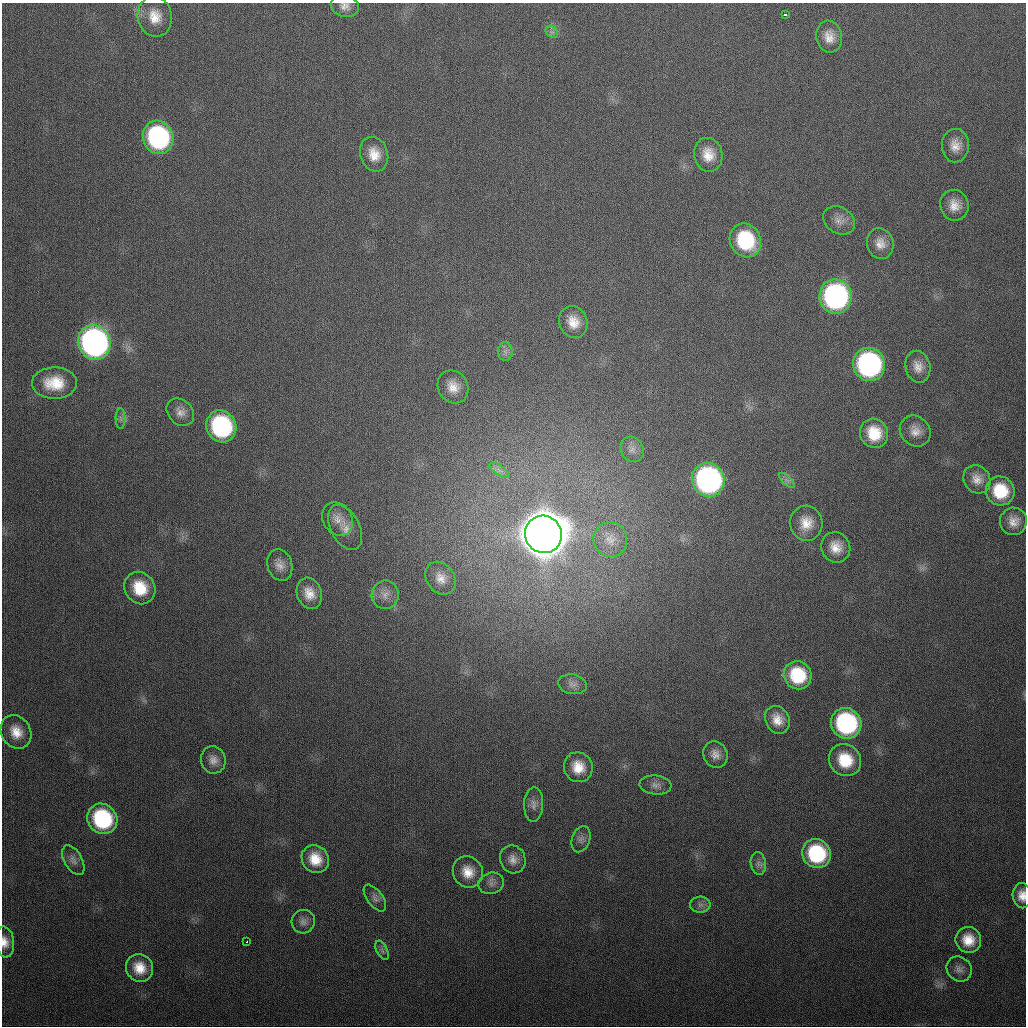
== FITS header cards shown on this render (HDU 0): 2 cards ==
NAXIS1  =                 1024
NAXIS2  =                 1024

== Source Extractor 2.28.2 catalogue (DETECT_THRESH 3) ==
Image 1024 x 1024 px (HDU 0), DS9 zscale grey, 1 PNG px = 1 image px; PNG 1028 x 1028 px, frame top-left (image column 1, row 1024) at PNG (2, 3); each listed source drawn as its Kron ellipse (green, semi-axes under 4 px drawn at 4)
Background 332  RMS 13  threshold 38.3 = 3 sigma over >= 5 px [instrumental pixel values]
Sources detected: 74; all 74 listed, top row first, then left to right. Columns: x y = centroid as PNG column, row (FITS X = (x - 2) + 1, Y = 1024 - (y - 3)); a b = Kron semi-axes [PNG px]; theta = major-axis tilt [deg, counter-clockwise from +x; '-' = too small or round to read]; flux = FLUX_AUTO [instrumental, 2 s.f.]
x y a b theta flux
345 6 14 11 -14 6.6e+03
785 15 4 3 - 1.9e+03
155 17 20 17 -79 1.8e+04
552 32 7 5 -43 2.5e+03
829 37 16 12 -79 1.2e+04
158 137 17 15 -65 1.5e+05
955 146 17 13 88 1.1e+04
374 154 17 14 -72 1.5e+04
708 155 17 14 -79 1.5e+04
954 205 15 14 - 1.2e+04
839 220 17 13 -31 8.4e+03
745 240 17 15 -60 6.1e+04
880 243 15 13 -73 9.8e+03
835 296 17 16 - 2.4e+05
573 322 16 14 -65 1.4e+04
94 343 17 16 - 4.2e+05
505 352 9 7 -89 3.9e+03
869 364 17 16 - 2.3e+05
918 367 16 12 -77 9.6e+03
54 383 22 15 1 2.7e+04
453 387 17 15 -57 1.3e+04
180 412 15 12 -44 7.5e+03
121 419 10 5 -89 2.6e+03
221 426 16 14 -62 1.2e+05
915 431 16 14 -47 1.0e+04
874 433 15 14 - 2.5e+04
632 449 13 11 -63 6.7e+03
499 470 11 5 -33 3.9e+03
977 479 15 12 -55 9.3e+03
708 480 17 16 - 3.1e+05
787 480 10 3 -45 2.6e+03
1000 491 15 14 - 3.2e+04
338 519 17 14 -56 1.1e+04
1013 521 14 13 - 1.0e+04
806 523 17 16 - 1.6e+04
345 527 24 14 -62 1.2e+04
543 534 19 18 - 6.4e+06
610 539 17 17 - 1.4e+04
836 547 15 14 - 1.4e+04
280 565 16 12 -73 8.0e+03
441 578 17 14 -55 1.1e+04
140 588 17 15 -57 2.8e+04
309 593 16 12 -71 1.3e+04
385 595 14 13 - 9.3e+03
798 675 14 13 - 4.0e+04
572 684 14 9 -10 5.5e+03
777 720 14 12 -62 1.2e+04
846 723 16 15 - 1.4e+05
16 732 17 14 -59 1.6e+04
715 754 13 12 - 7.5e+03
213 760 14 12 -74 7.6e+03
845 760 17 15 -42 3.0e+04
578 767 15 14 - 1.8e+04
656 785 16 9 -4 5.2e+03
534 804 17 9 88 6.0e+03
102 819 16 14 -48 8.8e+04
581 839 13 9 71 4.7e+03
817 854 15 14 - 7.0e+04
315 859 14 13 - 1.9e+04
513 859 14 12 -69 8.1e+03
73 860 16 9 -61 5.8e+03
758 863 11 7 -82 4.1e+03
468 872 16 14 -56 1.6e+04
491 883 13 10 16 5.6e+03
1022 896 13 9 -87 9.3e+03
375 898 15 7 -53 4.7e+03
700 905 10 8 3 4.1e+03
303 922 12 11 - 5.3e+03
968 940 13 12 - 1.7e+04
247 941 3 2 - 1.8e+03
5 942 15 9 -84 9.5e+03
382 950 10 5 -63 2.9e+03
139 968 14 13 - 1.7e+04
959 969 13 12 - 5.6e+03
At the frame edge (FLAGS 8, measured only in part): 3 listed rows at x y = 345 6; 1022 896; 5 942